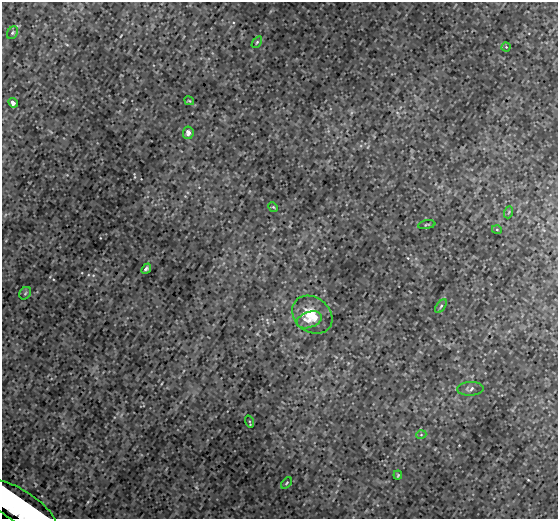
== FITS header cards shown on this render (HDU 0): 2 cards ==
NAXIS1  =                  556
NAXIS2  =                  517

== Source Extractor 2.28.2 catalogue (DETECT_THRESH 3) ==
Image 556 x 517 px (HDU 0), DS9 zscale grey, 1 PNG px = 1 image px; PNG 560 x 521 px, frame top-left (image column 1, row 517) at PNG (2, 2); each listed source drawn as its Kron ellipse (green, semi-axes under 4 px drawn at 4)
Background 0.00642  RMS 4.2e-04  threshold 0.00126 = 3 sigma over >= 5 px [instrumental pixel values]
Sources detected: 21; all 21 listed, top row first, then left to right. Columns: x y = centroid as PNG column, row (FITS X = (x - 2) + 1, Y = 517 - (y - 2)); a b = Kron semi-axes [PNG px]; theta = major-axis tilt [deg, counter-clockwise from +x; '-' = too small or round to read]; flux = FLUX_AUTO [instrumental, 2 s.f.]
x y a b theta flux
13 33 7 5 56 0.047
257 42 6 3 54 0.034
506 47 4 4 - 0.029
189 101 5 3 - 0.026
13 103 5 4 - 0.22
188 133 6 5 - 0.13
273 207 5 4 - 0.032
509 212 6 3 71 0.037
427 225 8 3 9 0.042
497 230 5 3 - 0.024
146 269 5 3 - 0.063
25 293 7 5 47 0.052
441 306 8 4 54 0.054
312 315 22 17 -38 0.68
309 320 13 8 19 0.2
470 389 13 7 3 0.091
249 421 6 3 -71 0.028
421 435 5 3 - 0.026
398 475 4 4 - 0.03
287 483 7 4 46 0.035
19 506 42 16 -32 3.6
At the frame edge (FLAGS 8, measured only in part): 1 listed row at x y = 19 506